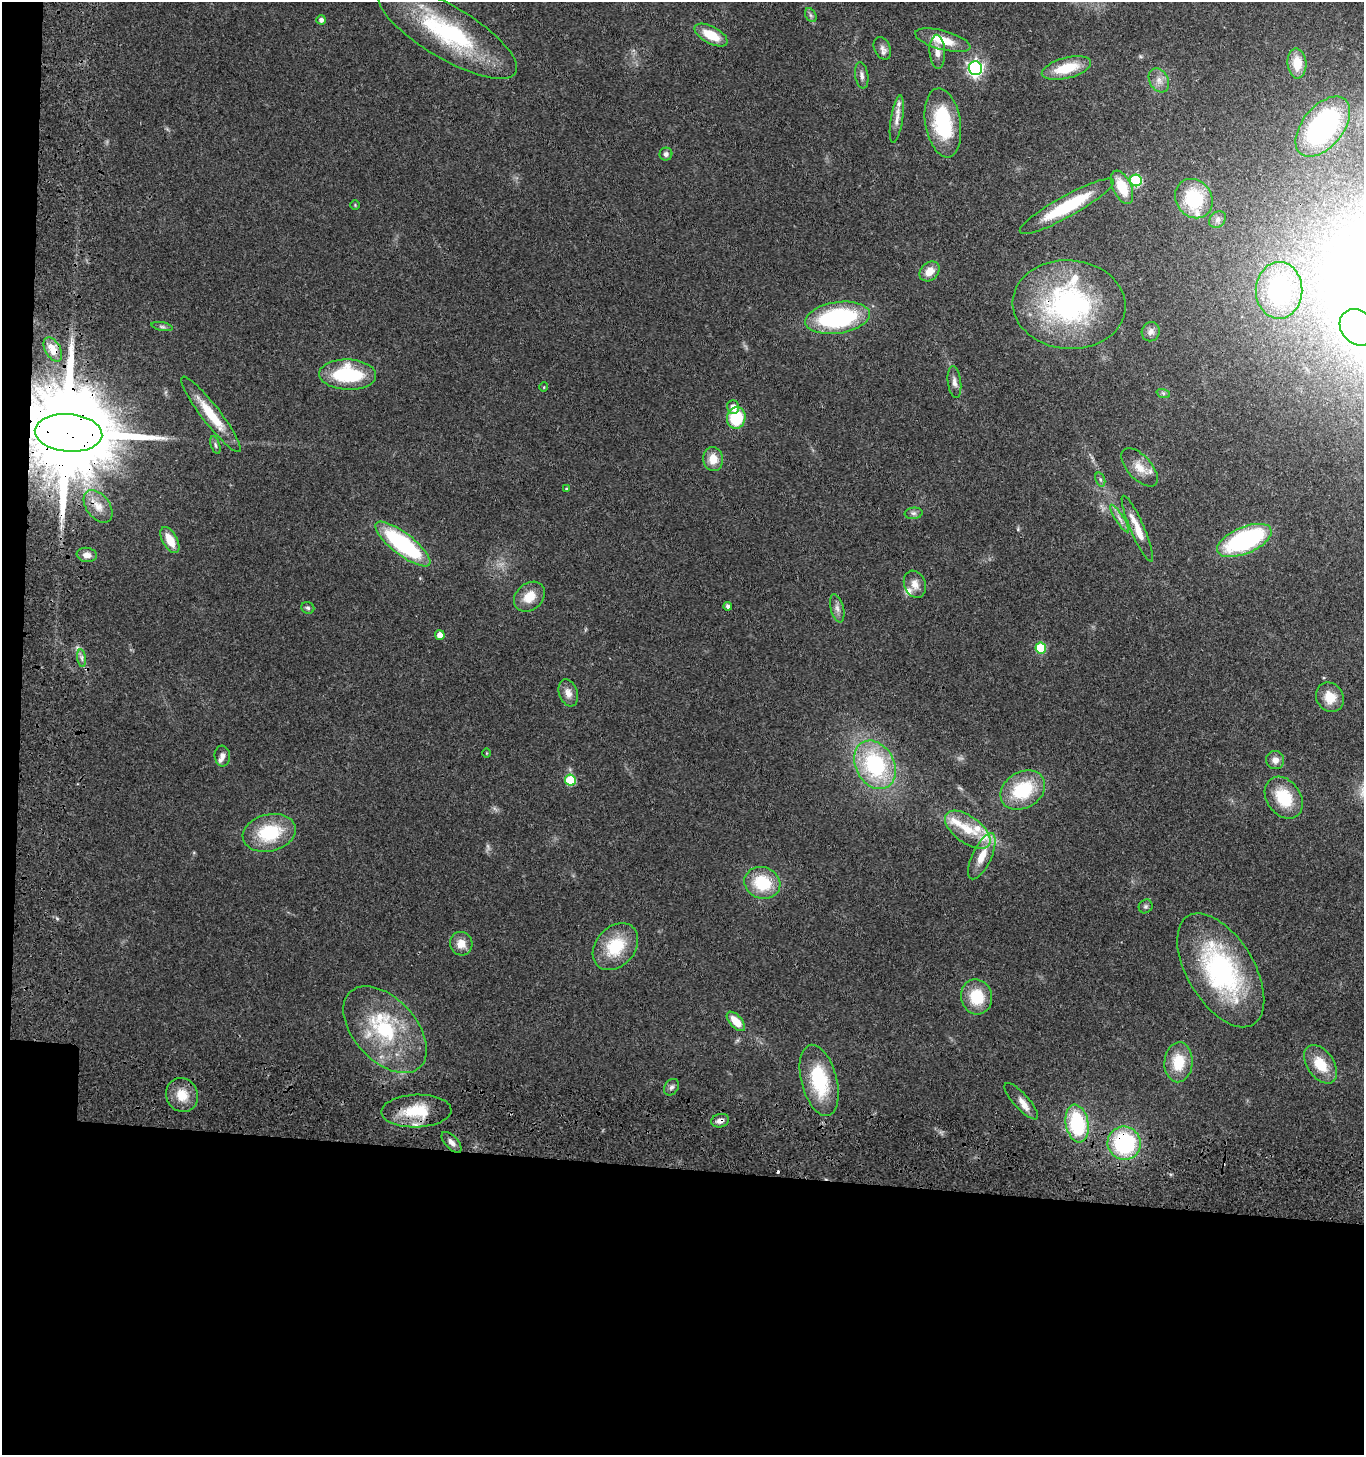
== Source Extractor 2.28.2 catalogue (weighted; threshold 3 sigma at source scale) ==
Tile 7 of 3 x 3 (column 1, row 3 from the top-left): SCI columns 251-1612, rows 159-1611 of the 4678 x 4675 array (HDU 1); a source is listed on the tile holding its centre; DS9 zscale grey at full resolution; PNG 1366 x 1457 px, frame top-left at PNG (2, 2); each listed source drawn as its Kron ellipse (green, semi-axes under 4 px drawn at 4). Shown black and unused: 21% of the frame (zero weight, under 3 of 4 exposures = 13% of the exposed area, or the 3 px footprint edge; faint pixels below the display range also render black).
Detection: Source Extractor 2.28.2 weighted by HDU 2 'WHT'; one run over the whole footprint, this tile lists its part. Background 0.119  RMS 0.0069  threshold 0.0312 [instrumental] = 3 sigma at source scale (4.5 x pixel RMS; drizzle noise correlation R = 1.50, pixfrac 1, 0.05/0.05 arcsec/px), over >= 5 px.
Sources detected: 101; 1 too faint to see at this stretch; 1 cosmic-ray / hot-pixel residue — neither listed nor drawn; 9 inside a brighter listed object's ellipse — not listed separately; the other 90 listed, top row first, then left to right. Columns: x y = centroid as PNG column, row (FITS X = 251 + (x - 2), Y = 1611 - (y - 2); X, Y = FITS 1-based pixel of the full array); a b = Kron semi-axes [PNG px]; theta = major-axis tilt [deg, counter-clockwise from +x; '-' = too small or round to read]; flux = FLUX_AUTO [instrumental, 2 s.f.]
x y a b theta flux
811 15 7 5 -59 1.5
321 20 5 4 - 2.7
447 32 80 26 -31 96
711 35 18 8 -28 17
943 40 28 9 -15 16
882 48 12 8 -65 3.3
937 52 17 7 -87 6
1297 63 15 9 -86 13
975 68 7 6 - 210
1066 68 25 10 15 23
862 75 13 6 -80 3.2
1159 80 13 9 -61 5.5
897 119 24 6 81 5.7
943 123 35 17 -80 49
1323 127 35 20 51 120
666 154 6 6 - 2.2
1136 180 6 6 - 60
1122 187 18 9 -65 18
1194 199 20 17 -56 38
355 205 5 5 - 0.78
1067 206 53 10 29 45
1218 219 9 7 46 2.7
929 271 11 8 45 8.2
1279 290 28 23 89 86
1069 305 56 44 -4 130
837 318 32 15 8 91
162 327 10 4 -11 1.6
1358 327 20 16 -45 65
1151 332 10 9 - 3.4
53 350 13 7 -61 7.9
348 375 28 15 -2 50
954 382 16 6 -83 3.8
544 387 5 3 - 0.54
1163 393 7 4 -19 1.3
733 407 7 6 - 5.5
211 414 47 9 -52 24
736 418 11 9 78 32
68 433 34 18 -5 20000
215 445 9 4 -72 1.5
713 459 12 10 -87 9.7
1140 467 23 12 -47 10
1100 480 7 4 -71 1.5
566 489 4 3 - 0.76
98 506 18 11 -53 9.3
914 513 9 5 5 2
1120 519 16 4 -57 3.3
1137 529 36 7 -67 13
170 540 14 7 -61 13
1244 540 29 13 23 100
403 544 33 11 -38 89
87 555 10 7 -7 4.1
915 584 14 10 -67 6.2
529 597 17 13 41 12
728 606 4 3 - 2.3
308 608 6 5 - 1.5
837 608 14 6 -76 3.6
440 635 5 4 - 6.3
1041 648 5 5 - 32
82 658 9 4 -81 2
568 693 14 9 -71 5.5
1330 697 15 13 -56 12
487 753 5 3 - 0.56
222 756 10 8 -84 3
1275 760 9 9 - 4.4
875 765 25 19 -61 75
570 780 5 5 - 29
1023 790 24 18 31 41
1284 798 23 17 -55 25
968 830 26 13 -36 19
269 833 27 18 13 38
982 856 25 9 65 13
762 883 18 15 -22 31
1146 906 7 6 - 1.6
461 944 12 11 - 7.7
615 947 26 19 48 30
1221 970 63 33 -59 120
977 997 17 15 -77 23
736 1021 12 6 -48 13
385 1030 51 31 -47 67
1178 1062 20 14 86 20
1320 1064 22 13 -55 18
819 1080 36 18 -75 45
671 1087 9 6 57 2.3
182 1095 17 15 -59 13
1021 1101 23 7 -48 6.6
416 1111 35 16 2 28
720 1121 9 6 14 3.5
1077 1124 19 11 -80 56
452 1142 13 6 -48 3.8
1124 1143 17 16 - 73
Overlapping masked pixels (flux is a lower limit): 6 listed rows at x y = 1069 305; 53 350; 68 433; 416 1111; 720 1121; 1124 1143
Isophote crosses this tile's border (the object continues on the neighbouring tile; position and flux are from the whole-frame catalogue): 1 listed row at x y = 1358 327